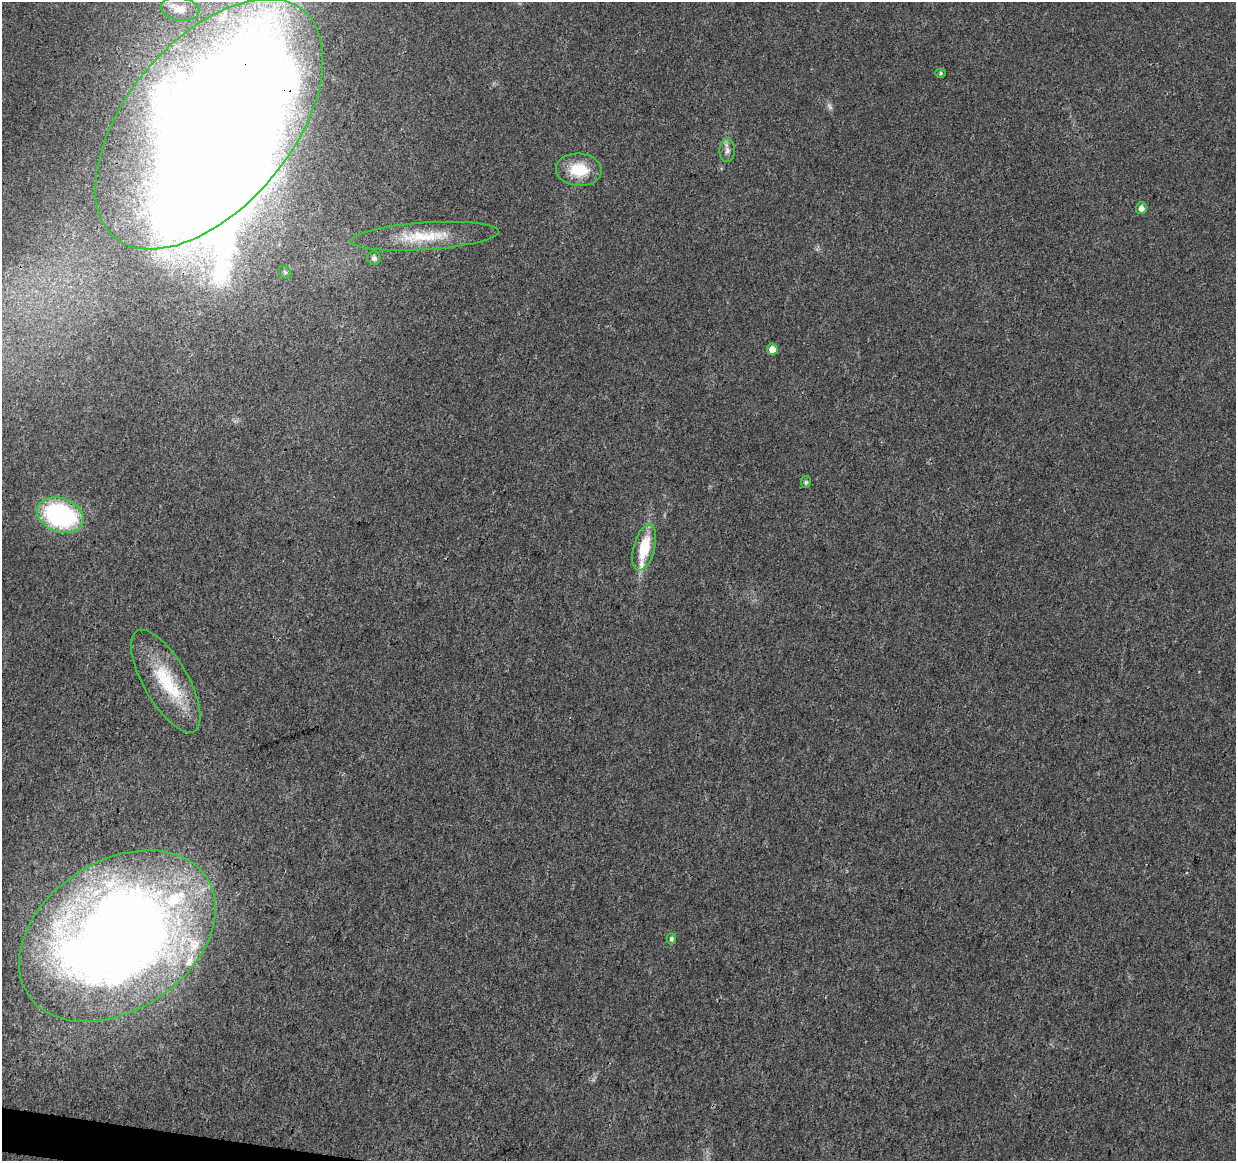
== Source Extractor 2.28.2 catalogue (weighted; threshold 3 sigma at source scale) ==
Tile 7 of 4 x 4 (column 3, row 2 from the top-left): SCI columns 2469-3702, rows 2543-3701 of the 4945 x 5146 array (HDU 1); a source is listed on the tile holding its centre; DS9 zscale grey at full resolution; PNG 1238 x 1163 px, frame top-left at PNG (2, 2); each listed source drawn as its Kron ellipse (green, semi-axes under 4 px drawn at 4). Shown black and unused: <1% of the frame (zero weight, under 3 of 4 exposures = <1% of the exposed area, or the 3 px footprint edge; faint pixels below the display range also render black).
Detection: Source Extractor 2.28.2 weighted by HDU 2 'WHT'; one run over the whole footprint, this tile lists its part. Background 0.0107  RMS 0.0025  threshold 0.0112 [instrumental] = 3 sigma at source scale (4.5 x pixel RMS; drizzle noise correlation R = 1.50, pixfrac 1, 0.0396/0.0396 arcsec/px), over >= 5 px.
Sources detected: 25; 1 too faint to see at this stretch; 3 inside a brighter object's white glare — neither listed nor drawn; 5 inside a brighter listed object's ellipse — not listed separately; the other 16 listed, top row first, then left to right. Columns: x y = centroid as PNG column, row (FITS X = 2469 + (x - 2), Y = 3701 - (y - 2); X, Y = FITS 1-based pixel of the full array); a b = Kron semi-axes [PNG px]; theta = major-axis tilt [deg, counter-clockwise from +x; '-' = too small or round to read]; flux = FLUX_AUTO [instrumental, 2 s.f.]
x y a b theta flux
180 9 19 11 -9 3.9
941 73 5 4 - 0.39
209 124 147 83 50 830
727 151 11 7 89 1.2
579 170 23 16 -4 8.5
1141 208 6 5 - 1.4
425 236 74 13 4 12
374 258 7 6 - 0.81
285 272 7 5 -45 0.55
772 349 5 5 - 2.4
806 482 6 5 - 0.52
60 515 24 16 -20 38
644 547 23 10 75 9.1
166 681 58 22 -60 17
117 936 107 74 33 350
671 939 5 4 - 0.61
Overlapping masked pixels (flux is a lower limit): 1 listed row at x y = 209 124